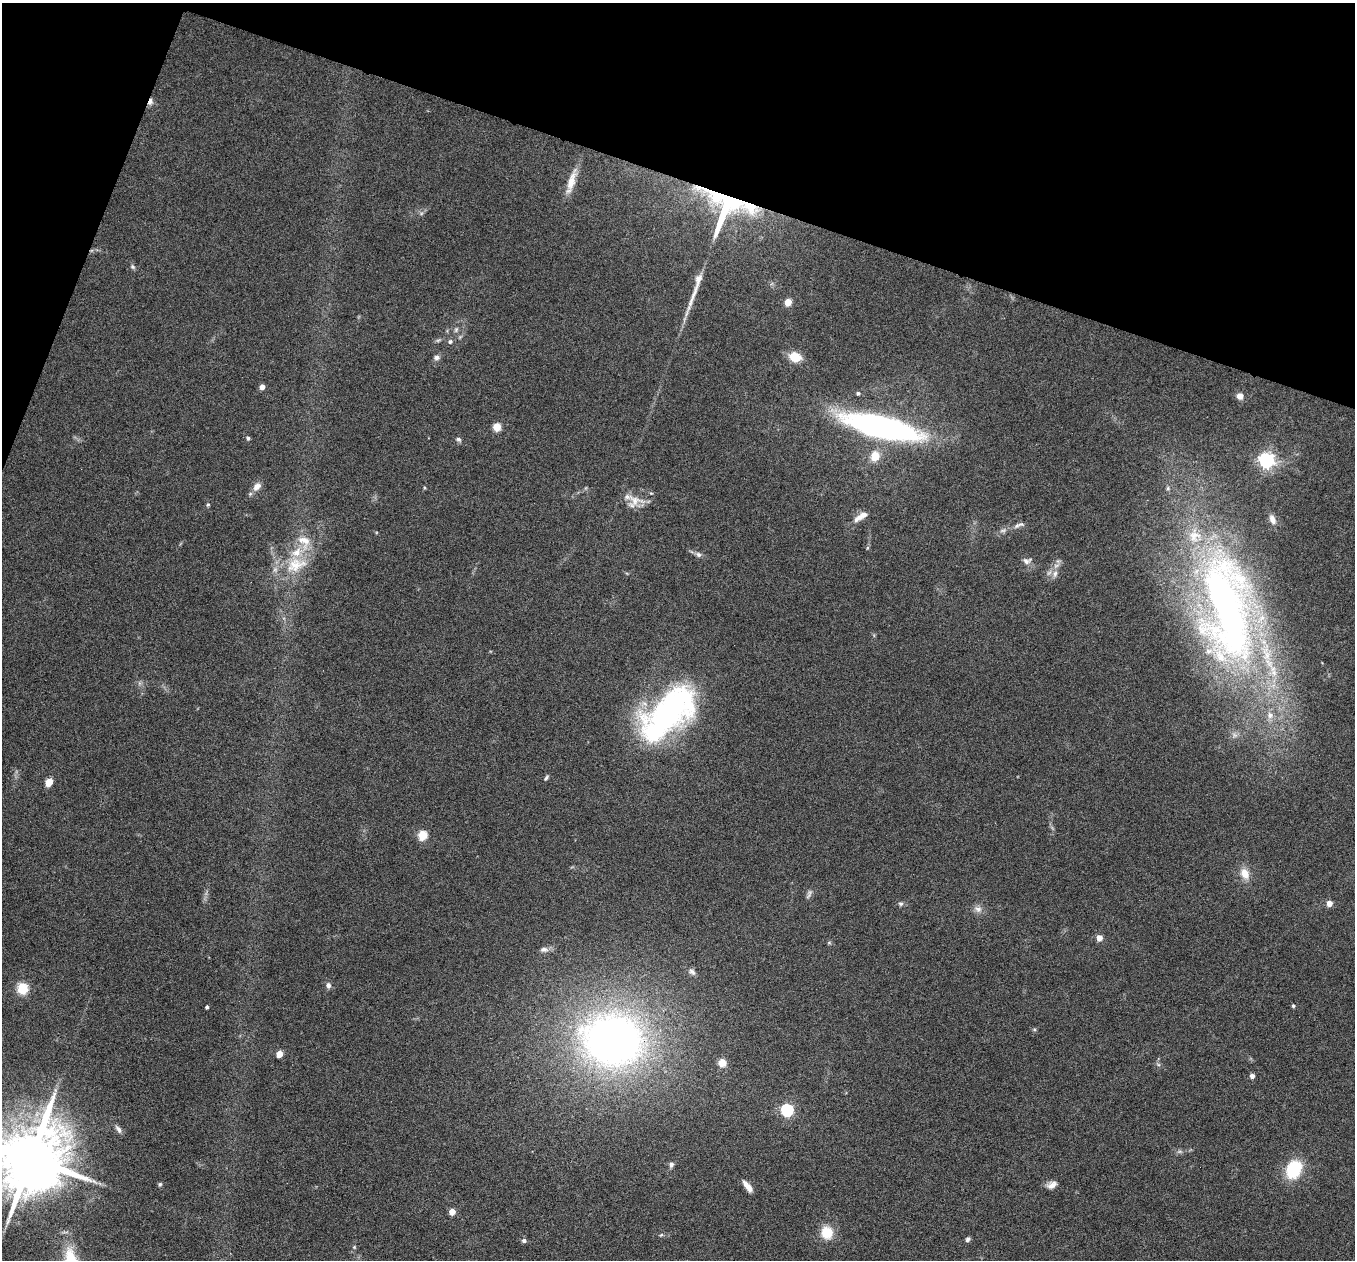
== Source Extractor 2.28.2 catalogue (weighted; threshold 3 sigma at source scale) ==
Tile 2 of 4 x 4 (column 2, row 1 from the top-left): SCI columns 1357-2709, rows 4040-5297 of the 5417 x 5429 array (HDU 1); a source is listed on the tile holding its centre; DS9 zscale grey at full resolution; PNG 1357 x 1262 px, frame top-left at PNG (2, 3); no overlay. Shown black and unused: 17% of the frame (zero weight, under 4 of 8 exposures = <1% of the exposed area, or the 3 px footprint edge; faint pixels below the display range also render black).
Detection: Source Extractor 2.28.2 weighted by HDU 2 'WHT'; one run over the whole footprint, this tile lists its part. Background 0.0761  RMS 0.0044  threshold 0.018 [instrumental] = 3 sigma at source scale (4.09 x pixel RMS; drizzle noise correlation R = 1.36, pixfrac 0.8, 0.05/0.05 arcsec/px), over >= 5 px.
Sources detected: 80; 1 too faint to see at this stretch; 1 long thin detection or spike segment (spike, bleed or trail) — not listed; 5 inside a brighter listed object's ellipse — not listed separately; the other 73 listed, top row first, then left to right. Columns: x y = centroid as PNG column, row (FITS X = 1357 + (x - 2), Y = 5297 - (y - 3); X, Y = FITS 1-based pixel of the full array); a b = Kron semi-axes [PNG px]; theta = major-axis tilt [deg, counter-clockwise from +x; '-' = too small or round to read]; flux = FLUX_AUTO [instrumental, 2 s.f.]
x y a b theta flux
150 101 9 5 79 1.5
571 181 33 9 74 6.5
725 207 45 33 83 61
133 267 7 6 - 0.87
698 280 18 8 75 3
788 302 5 4 - 9
456 330 7 5 70 0.94
450 342 6 6 - 1
795 357 13 9 -15 7.6
437 358 8 6 5 1.4
262 387 4 4 - 3
858 393 4 4 - 0.84
1240 396 9 8 - 2.2
497 427 5 5 - 13
883 427 76 21 -13 120
248 438 5 4 - 0.67
458 439 7 5 -39 0.93
875 456 13 11 75 5.5
1266 460 6 6 - 140
257 487 12 8 48 3
424 487 4 3 - 0.43
1168 488 7 5 -89 0.86
634 500 23 13 -23 6.1
208 505 6 4 68 0.56
861 516 19 7 32 4.3
1272 519 12 7 -67 2.6
1017 526 10 6 36 1.5
1003 530 11 5 12 1.3
304 541 23 16 -57 8.9
698 554 8 6 -32 1.3
1027 561 12 8 11 1.9
1058 561 6 5 - 0.92
296 565 34 21 19 17
1055 574 10 7 78 2.2
1227 610 157 64 -84 260
668 713 74 35 44 110
546 778 7 4 50 0.8
49 782 7 6 - 4.6
422 835 5 5 - 20
1245 873 14 10 -65 4.9
809 894 14 5 66 1.3
1329 903 5 4 - 4.2
901 904 7 5 -1 0.92
978 909 11 8 -31 2.2
1099 938 4 4 - 5.1
829 943 6 4 0 0.53
544 949 11 7 -3 1.8
692 972 11 7 -48 1.6
328 985 7 6 - 1.5
23 988 12 11 - 7.5
1293 1006 4 4 - 0.79
207 1007 4 3 - 0.84
1034 1029 6 4 0 0.53
613 1040 47 39 -12 260
279 1054 5 4 - 7.3
722 1063 9 9 - 3.5
1158 1064 6 4 -19 0.64
1252 1076 4 4 - 1.8
55 1090 6 4 -72 0.79
787 1110 6 5 - 64
118 1129 13 5 -56 1.5
31 1158 19 16 61 4500
671 1164 7 6 - 1.1
1293 1169 14 10 62 26
160 1184 6 4 73 0.62
1052 1185 13 8 31 2.5
748 1186 14 5 -52 3.7
452 1212 5 4 - 6.6
827 1233 15 14 - 8.1
661 1235 6 4 41 0.52
967 1239 7 5 58 1
524 1241 6 5 - 1.1
354 1247 5 4 - 0.5
Overlapping masked pixels (flux is a lower limit): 2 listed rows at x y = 150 101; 725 207
Isophote crosses this tile's border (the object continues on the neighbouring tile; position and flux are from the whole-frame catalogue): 1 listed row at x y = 31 1158